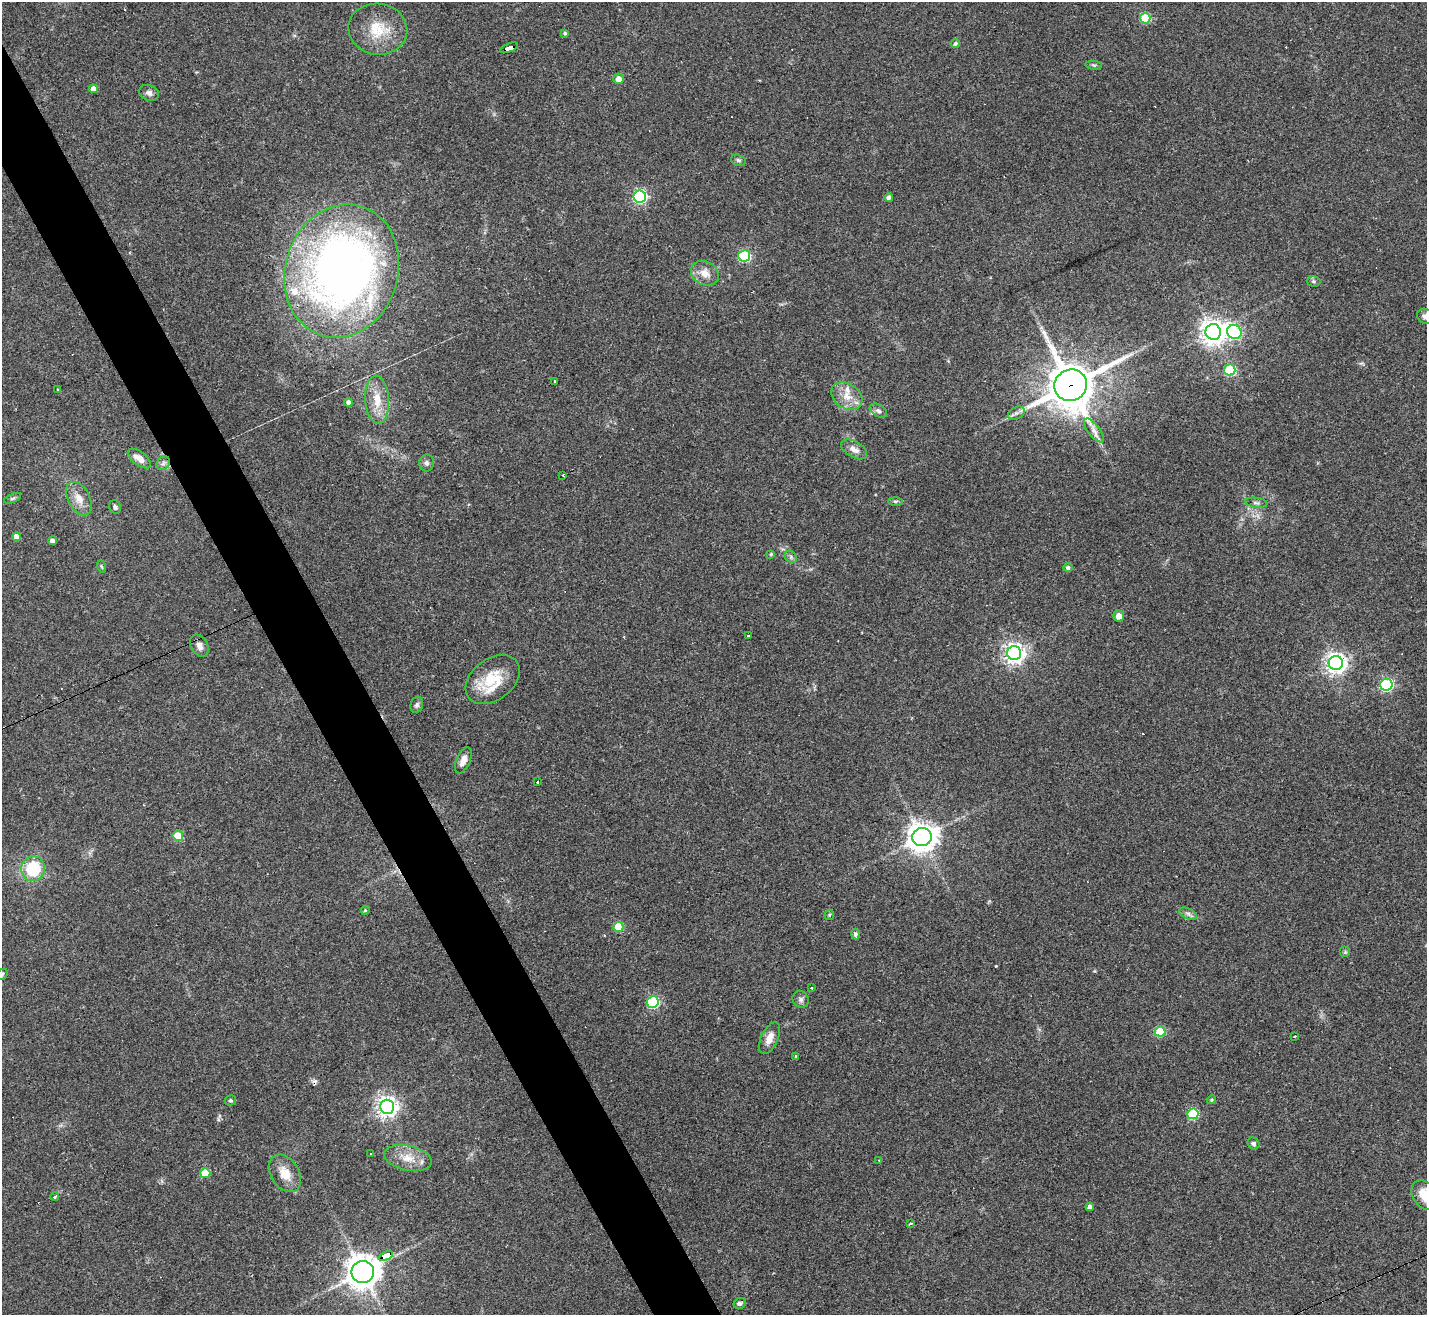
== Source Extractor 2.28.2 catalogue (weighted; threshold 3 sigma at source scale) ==
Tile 11 of 4 x 4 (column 3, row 3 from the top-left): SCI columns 2849-4273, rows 1598-2910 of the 5697 x 5686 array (HDU 1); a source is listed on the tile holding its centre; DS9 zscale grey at full resolution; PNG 1429 x 1317 px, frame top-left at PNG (2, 2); each listed source drawn as its Kron ellipse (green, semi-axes under 4 px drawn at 4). Shown black and unused: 4% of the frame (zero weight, under 3 of 4 exposures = <1% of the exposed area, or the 3 px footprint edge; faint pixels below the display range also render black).
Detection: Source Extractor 2.28.2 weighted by HDU 2 'WHT'; one run over the whole footprint, this tile lists its part. Background 0.103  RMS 0.0059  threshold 0.0266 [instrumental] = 3 sigma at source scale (4.5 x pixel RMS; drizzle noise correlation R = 1.50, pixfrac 1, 0.05/0.05 arcsec/px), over >= 5 px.
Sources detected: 100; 7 cosmic-ray / hot-pixel residue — neither listed nor drawn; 4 inside a brighter listed object's ellipse — not listed separately; the other 89 listed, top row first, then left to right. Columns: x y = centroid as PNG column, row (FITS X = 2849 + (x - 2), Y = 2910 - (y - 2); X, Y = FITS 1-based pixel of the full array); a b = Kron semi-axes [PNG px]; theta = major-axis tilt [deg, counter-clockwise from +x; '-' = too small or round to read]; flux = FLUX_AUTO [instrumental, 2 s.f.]
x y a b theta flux
1145 18 5 5 - 30
378 29 29 25 -9 20
565 33 4 3 - 0.98
955 44 5 4 - 0.97
509 48 9 4 22 210
1094 65 8 3 -5 0.85
619 79 5 5 - 4.4
93 89 4 4 - 4.5
149 93 10 7 -21 2.5
738 160 7 5 -17 1.2
640 196 6 6 - 120
889 197 4 4 - 1.9
744 256 6 5 - 55
342 271 68 56 73 420
705 273 15 11 -30 6.5
1314 281 7 5 -2 1.1
1425 316 8 7 - 2.4
1213 332 8 7 - 560
1234 332 7 7 - 110
1230 370 6 5 - 43
555 381 3 3 - 1.2
1071 385 17 15 30 2200
57 390 3 3 - 1.4
847 396 17 12 -34 8.3
377 400 24 12 -86 11
348 402 4 4 - 2.2
878 411 9 6 -31 1.8
1016 413 9 5 26 2.2
1094 430 14 6 -52 3.5
854 449 14 8 -30 4.2
139 458 14 7 -37 5.3
163 463 7 6 - 1.7
427 463 8 7 - 1.8
563 475 3 3 - 1.2
13 498 9 4 21 1.2
79 498 18 10 -62 6.8
895 501 7 4 0 0.85
1256 503 11 5 -8 1.7
115 507 7 5 -65 1.4
16 537 4 4 - 4.5
52 541 4 4 - 2.1
771 554 4 4 - 0.76
791 557 7 5 -49 1.2
101 566 6 4 -71 0.78
1068 568 4 4 - 1.4
1119 616 5 5 - 4.8
748 636 3 3 - 0.78
199 646 12 8 -60 3.4
1014 653 7 7 - 340
1336 663 7 7 - 360
493 680 30 21 37 21
1386 685 6 6 - 83
417 705 8 6 70 1.5
463 760 14 7 66 4.4
537 781 3 3 - 1.2
178 836 5 5 - 20
922 837 9 9 - 730
33 869 12 11 - 29
365 910 4 4 - 0.67
1188 914 9 5 -24 1.9
829 915 5 4 - 0.79
618 927 5 5 - 20
856 934 5 4 - 1.3
1345 952 5 5 - 0.86
2 974 6 5 - 0.91
811 988 3 2 - 0.7
801 999 9 8 - 1.8
653 1002 6 6 - 72
1160 1031 5 5 - 28
1295 1036 3 3 - 1.7
769 1038 17 8 65 5.4
796 1057 3 3 - 1.4
230 1100 6 5 - 0.87
1211 1100 5 4 - 0.86
387 1107 7 7 - 370
1193 1114 5 5 - 44
1254 1143 6 5 - 1.3
370 1154 2 2 - 0.39
408 1158 24 12 -12 9.6
879 1160 4 2 - 0.45
205 1173 5 5 - 16
285 1173 20 14 -58 9.3
1424 1195 16 12 -59 12
55 1196 4 3 - 1.1
1090 1207 4 4 - 2.3
911 1224 3 3 - 1.4
386 1256 8 4 24 63
363 1272 11 11 - 960
740 1303 6 5 - 1.5
Overlapping masked pixels (flux is a lower limit): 4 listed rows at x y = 509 48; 1071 385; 386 1256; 363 1272
Isophote crosses this tile's border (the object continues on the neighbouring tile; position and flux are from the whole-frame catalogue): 3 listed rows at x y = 1425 316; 2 974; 1424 1195